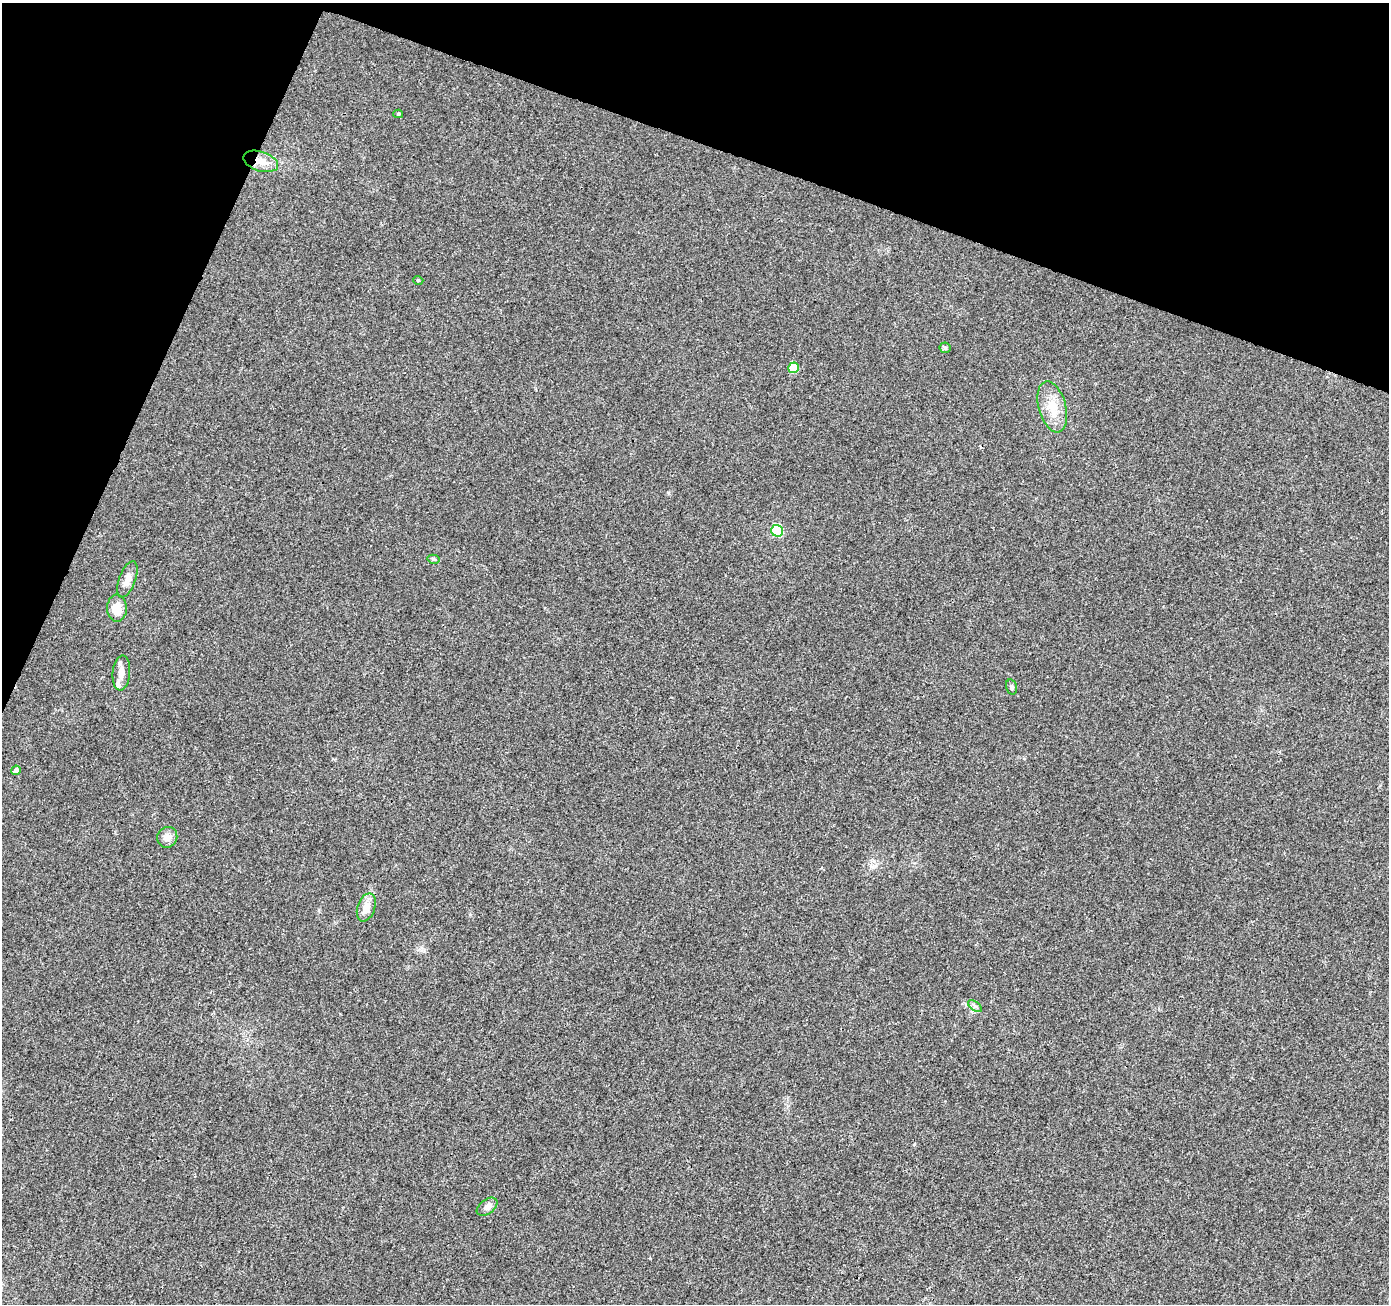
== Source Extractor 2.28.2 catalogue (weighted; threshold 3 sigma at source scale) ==
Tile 2 of 4 x 4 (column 2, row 1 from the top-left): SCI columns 1389-2775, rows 4114-5415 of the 5559 x 5690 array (HDU 1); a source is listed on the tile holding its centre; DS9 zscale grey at full resolution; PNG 1391 x 1306 px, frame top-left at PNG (2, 3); each listed source drawn as its Kron ellipse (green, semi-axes under 4 px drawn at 4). Shown black and unused: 18% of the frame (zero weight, under 3 of 4 exposures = <1% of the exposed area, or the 3 px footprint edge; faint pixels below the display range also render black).
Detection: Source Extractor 2.28.2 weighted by HDU 2 'WHT'; one run over the whole footprint, this tile lists its part. Background 0.00725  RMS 0.0028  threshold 0.0125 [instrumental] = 3 sigma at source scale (4.5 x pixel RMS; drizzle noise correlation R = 1.50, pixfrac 1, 0.0396/0.0396 arcsec/px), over >= 5 px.
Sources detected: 18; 1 inside a brighter listed object's ellipse — not listed separately; the other 17 listed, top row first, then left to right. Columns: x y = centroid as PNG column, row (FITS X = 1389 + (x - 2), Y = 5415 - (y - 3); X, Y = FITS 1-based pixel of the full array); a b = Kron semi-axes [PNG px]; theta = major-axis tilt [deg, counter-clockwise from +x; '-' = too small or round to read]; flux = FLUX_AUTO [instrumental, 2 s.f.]
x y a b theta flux
398 114 5 4 - 0.36
261 161 18 9 -17 3.2
418 280 5 3 - 0.22
945 348 6 5 - 0.37
794 368 5 5 - 7.4
1052 407 26 13 -75 5.6
777 531 6 5 - 22
433 559 6 4 -12 0.39
127 579 19 8 70 2.5
117 608 13 10 -89 3.9
121 673 17 8 84 2.5
1011 687 8 5 -76 0.57
16 770 5 4 - 1.3
167 837 10 10 - 2
366 907 14 8 71 2.8
975 1006 8 4 -37 0.6
487 1207 12 7 36 1.5
Overlapping masked pixels (flux is a lower limit): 1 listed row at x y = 261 161
Unlisted compact peaks at least as high as the median listed source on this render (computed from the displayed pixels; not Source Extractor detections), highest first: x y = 914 1144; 668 492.